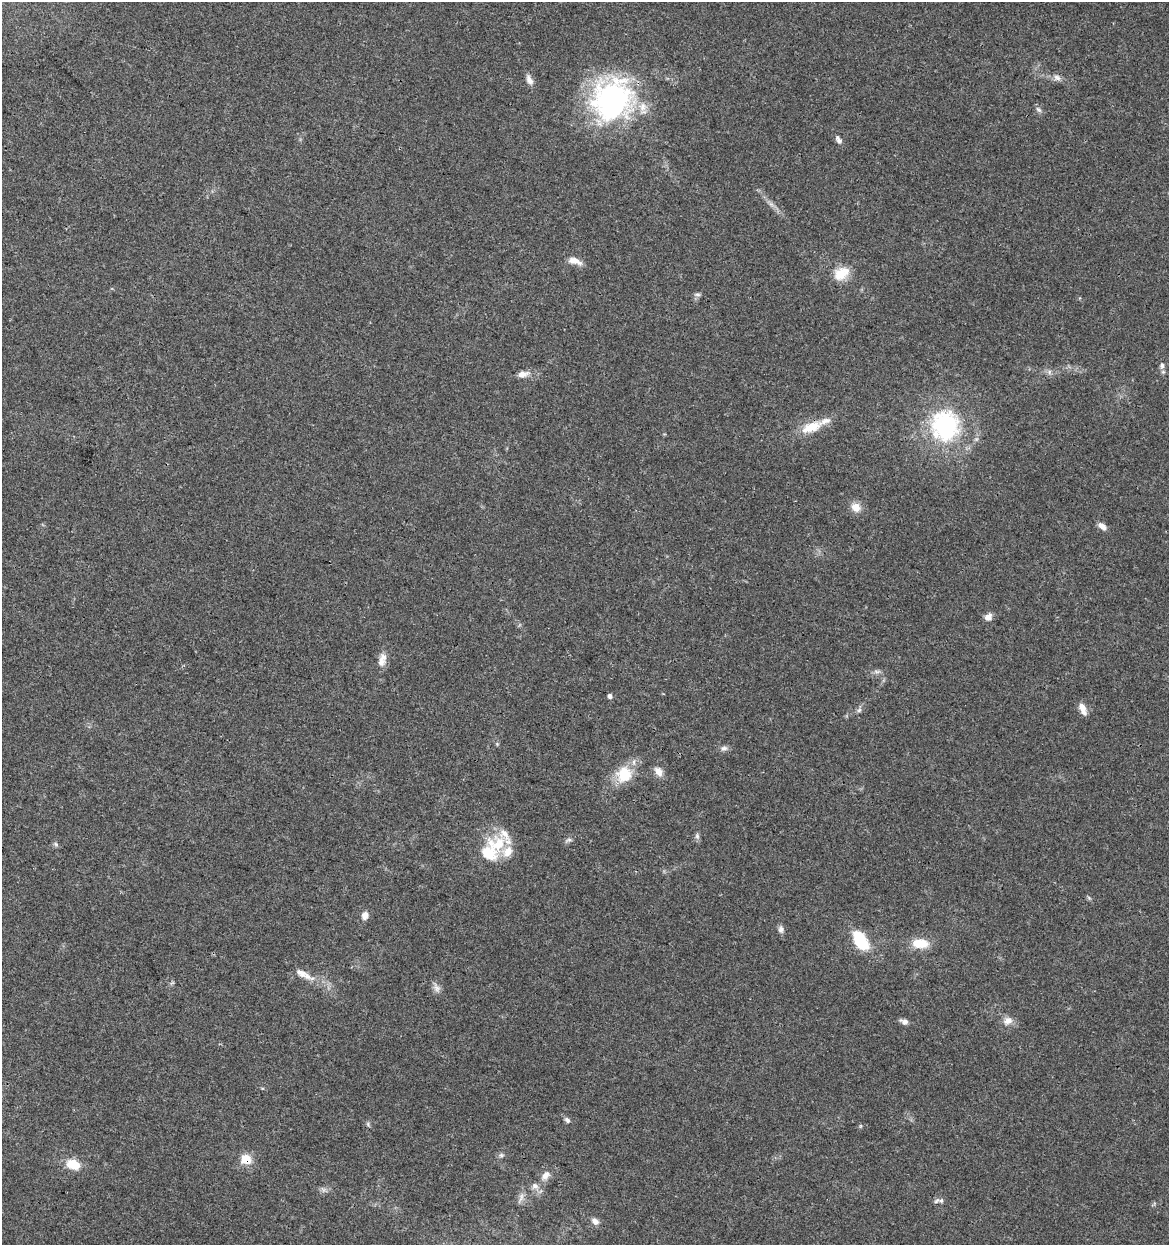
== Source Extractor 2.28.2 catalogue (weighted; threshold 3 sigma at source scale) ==
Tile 11 of 4 x 4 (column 3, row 3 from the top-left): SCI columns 2623-3789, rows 1245-2487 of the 5182 x 4982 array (HDU 1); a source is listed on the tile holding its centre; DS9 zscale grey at full resolution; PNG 1171 x 1247 px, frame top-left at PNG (2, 2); no overlay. Shown black and unused: <1% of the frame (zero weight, under 3 of 4 exposures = <1% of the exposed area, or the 3 px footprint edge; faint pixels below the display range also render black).
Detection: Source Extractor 2.28.2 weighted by HDU 2 'WHT'; one run over the whole footprint, this tile lists its part. Background 0.0353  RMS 0.0034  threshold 0.0155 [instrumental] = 3 sigma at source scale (4.5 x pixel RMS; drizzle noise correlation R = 1.50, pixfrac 1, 0.0396/0.0396 arcsec/px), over >= 5 px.
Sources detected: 54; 4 inside a brighter listed object's ellipse — not listed separately; the other 50 listed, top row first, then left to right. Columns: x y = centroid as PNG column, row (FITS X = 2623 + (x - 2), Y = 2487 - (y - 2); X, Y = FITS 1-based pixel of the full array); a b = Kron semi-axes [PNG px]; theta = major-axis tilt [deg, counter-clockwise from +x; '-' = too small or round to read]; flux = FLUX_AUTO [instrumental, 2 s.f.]
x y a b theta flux
1057 78 11 8 -17 1.7
529 80 13 7 -64 2
612 100 53 49 56 68
1038 109 9 7 -44 1
838 140 12 6 -60 1.3
771 204 7 4 -19 0.88
575 261 18 8 -18 3.2
841 273 22 15 30 6.7
697 294 10 5 -1 0.84
1162 366 10 6 83 1.3
1049 372 6 4 72 0.71
523 374 15 8 12 2.7
945 426 42 37 88 41
811 427 29 12 22 8.1
856 507 12 10 -39 3.4
1102 526 12 7 -41 2
988 617 9 9 - 2
381 662 14 10 80 3
877 671 11 4 4 1
610 696 5 5 - 1
1082 709 15 7 -68 3
859 710 7 6 - 0.85
497 744 5 5 - 0.41
724 748 10 7 16 1.2
658 771 14 9 -56 2.5
624 774 21 19 69 10
505 836 29 13 -60 5.5
697 836 8 6 -89 0.9
569 840 10 5 18 0.9
56 844 7 5 -23 0.74
488 853 25 21 -76 12
1089 898 6 4 -20 0.51
365 915 9 7 77 2.2
781 929 10 7 -87 1.4
860 941 19 10 -57 20
920 943 18 10 -4 7.6
301 973 25 10 -24 4.1
436 987 14 8 -63 1.8
1008 1021 14 11 26 2.7
904 1022 10 6 -20 1.6
567 1120 7 5 -45 1.1
368 1124 7 4 -72 0.57
501 1155 7 6 - 0.79
246 1159 6 6 - 13
73 1164 14 10 -18 7.7
546 1175 13 9 51 2.7
535 1186 10 8 -42 1.9
521 1197 12 6 75 1.7
941 1200 8 7 - 1.1
595 1221 10 7 -37 1.8
Overlapping masked pixels (flux is a lower limit): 1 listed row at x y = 246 1159